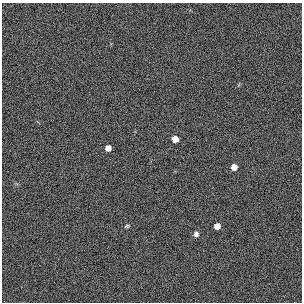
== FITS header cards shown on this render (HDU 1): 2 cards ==
NAXIS1  =                  300 / length of original image axis
NAXIS2  =                  300 / length of original image axis

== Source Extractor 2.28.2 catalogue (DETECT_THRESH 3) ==
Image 300 x 300 px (HDU 1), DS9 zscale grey, 1 PNG px = 1 image px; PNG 304 x 304 px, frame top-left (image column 1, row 300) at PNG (2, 3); no overlay
Background 384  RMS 66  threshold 199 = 3 sigma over >= 5 px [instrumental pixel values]
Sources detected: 6; all 6 listed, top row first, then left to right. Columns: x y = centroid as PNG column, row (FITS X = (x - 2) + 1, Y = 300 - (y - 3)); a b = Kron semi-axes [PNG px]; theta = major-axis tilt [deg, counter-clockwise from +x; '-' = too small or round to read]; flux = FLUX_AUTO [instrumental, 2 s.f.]
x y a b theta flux
175 139 6 5 - 32000
108 148 5 5 - 24000
234 167 6 6 - 26000
127 226 6 5 - 7000
217 226 5 5 - 24000
196 234 6 6 - 13000